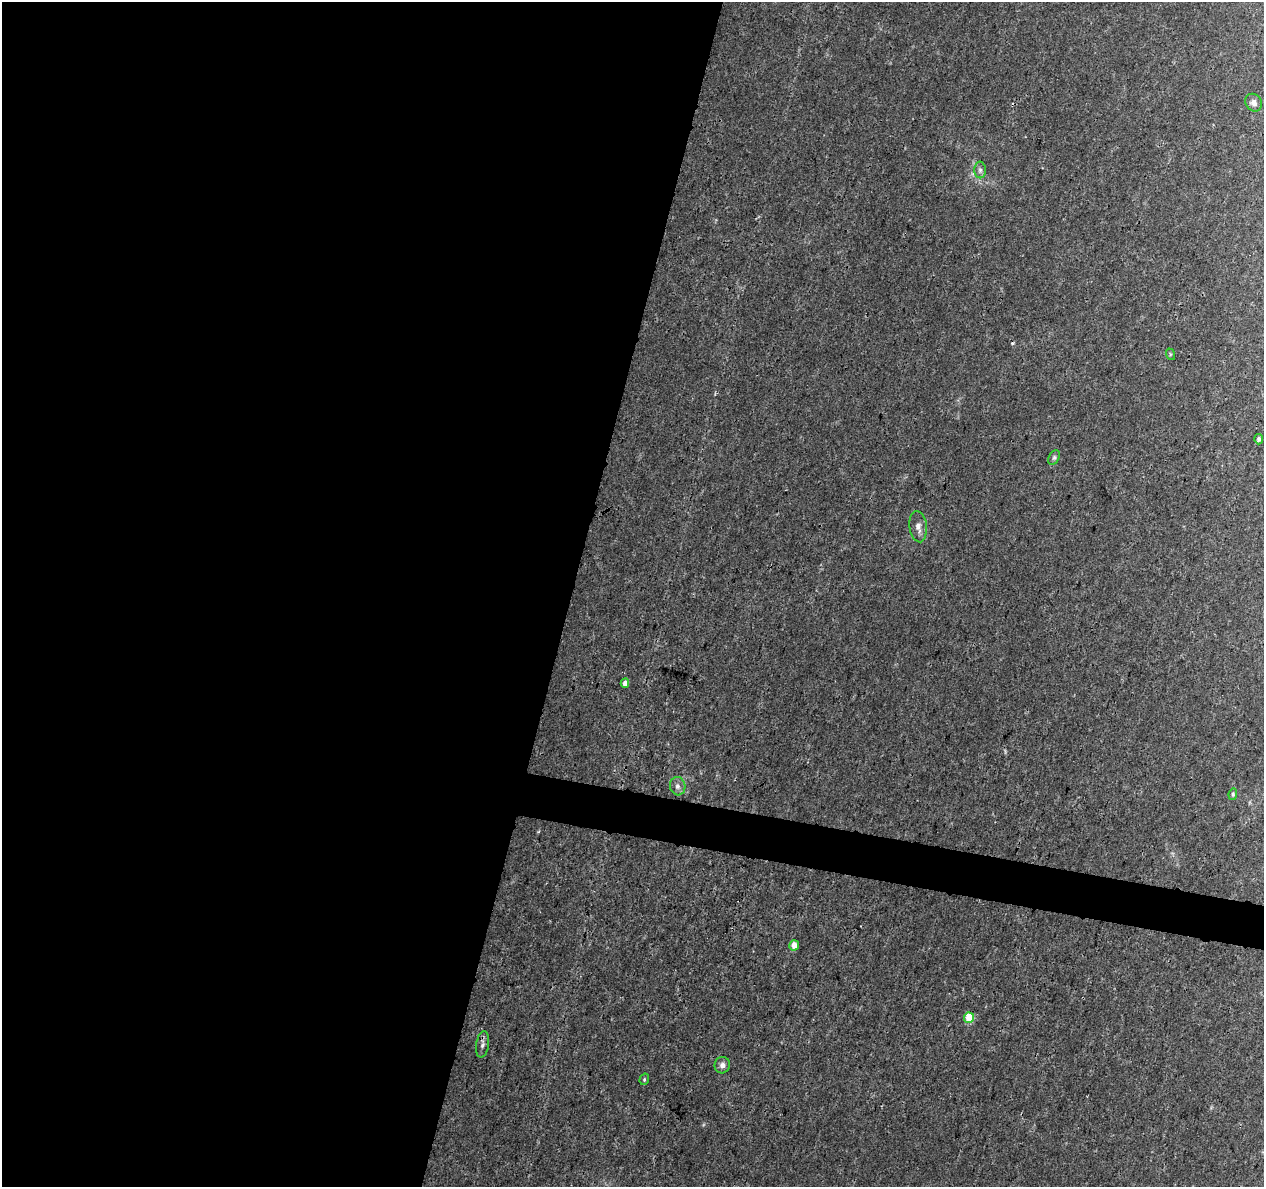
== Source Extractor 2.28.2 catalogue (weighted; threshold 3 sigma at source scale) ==
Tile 5 of 4 x 4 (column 1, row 2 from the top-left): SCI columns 2-1263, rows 2596-3780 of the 5060 x 5251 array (HDU 1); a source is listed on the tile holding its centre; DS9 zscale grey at full resolution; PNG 1266 x 1189 px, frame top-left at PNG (2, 2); each listed source drawn as its Kron ellipse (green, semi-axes under 4 px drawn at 4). Shown black and unused: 47% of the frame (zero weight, under 3 of 4 exposures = <1% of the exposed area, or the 3 px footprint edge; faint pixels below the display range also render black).
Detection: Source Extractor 2.28.2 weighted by HDU 2 'WHT'; one run over the whole footprint, this tile lists its part. Background 0.00727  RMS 0.0015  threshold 0.00661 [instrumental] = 3 sigma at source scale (4.5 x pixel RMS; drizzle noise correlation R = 1.50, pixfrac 1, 0.0396/0.0396 arcsec/px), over >= 5 px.
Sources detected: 16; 2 cosmic-ray / hot-pixel residue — neither listed nor drawn; the other 14 listed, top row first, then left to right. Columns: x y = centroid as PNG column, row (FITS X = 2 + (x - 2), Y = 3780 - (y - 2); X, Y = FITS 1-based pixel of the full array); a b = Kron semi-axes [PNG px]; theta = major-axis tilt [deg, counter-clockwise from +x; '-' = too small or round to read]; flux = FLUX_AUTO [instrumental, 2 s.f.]
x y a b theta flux
1254 103 9 8 - 0.63
980 170 8 6 -90 0.45
1170 354 6 4 -73 0.18
1259 439 5 4 - 0.3
1054 457 8 5 63 0.3
918 527 16 8 -83 0.93
625 683 4 4 - 0.82
678 786 9 7 -76 0.64
1233 794 6 4 82 0.22
794 945 5 5 - 1.3
969 1018 5 5 - 4.8
483 1044 13 6 80 0.56
722 1065 8 7 - 0.65
644 1079 6 4 71 0.21